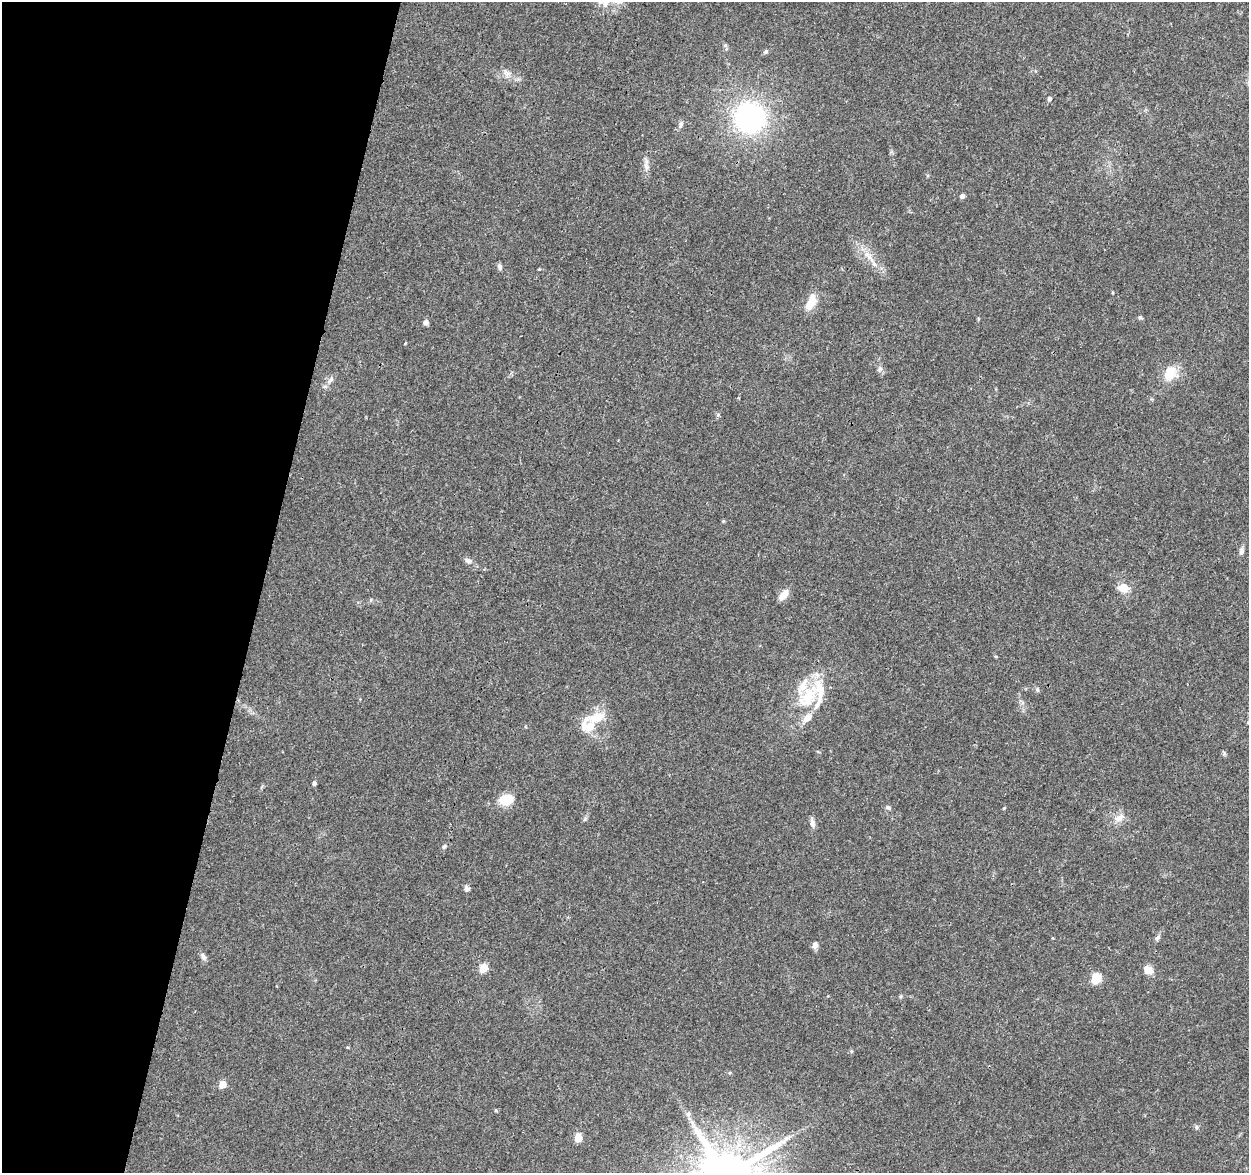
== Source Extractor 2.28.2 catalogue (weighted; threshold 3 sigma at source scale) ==
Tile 9 of 4 x 4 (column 1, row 3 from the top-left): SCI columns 18-1264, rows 1411-2581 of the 5014 x 5210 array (HDU 1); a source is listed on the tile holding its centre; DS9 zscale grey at full resolution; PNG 1251 x 1175 px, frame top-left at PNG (2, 2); no overlay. Shown black and unused: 21% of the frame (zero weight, under 3 of 4 exposures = <1% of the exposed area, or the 3 px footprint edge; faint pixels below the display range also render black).
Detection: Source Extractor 2.28.2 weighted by HDU 2 'WHT'; one run over the whole footprint, this tile lists its part. Background 0.0369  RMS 0.0034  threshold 0.0152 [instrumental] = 3 sigma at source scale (4.5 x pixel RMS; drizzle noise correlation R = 1.50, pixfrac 1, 0.0396/0.0396 arcsec/px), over >= 5 px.
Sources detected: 51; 6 inside a brighter listed object's ellipse — not listed separately; the other 45 listed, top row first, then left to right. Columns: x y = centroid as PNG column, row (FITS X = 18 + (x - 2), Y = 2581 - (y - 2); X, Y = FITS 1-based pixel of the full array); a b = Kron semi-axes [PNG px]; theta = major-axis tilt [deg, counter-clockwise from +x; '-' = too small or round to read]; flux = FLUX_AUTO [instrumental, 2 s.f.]
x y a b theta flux
766 52 6 5 - 0.74
507 74 14 9 -57 2.2
1049 99 5 4 - 0.94
749 117 40 39 - 49
681 124 10 5 73 0.98
646 164 20 6 -88 2
962 196 5 5 - 0.93
868 256 22 6 -46 4
500 267 8 5 -75 0.92
539 269 4 4 - 0.28
811 302 19 10 66 5.6
1140 317 6 5 - 0.54
426 322 5 5 - 1.5
880 369 7 6 - 0.91
1170 373 21 16 59 6.4
330 380 13 5 50 1.3
718 415 5 5 - 0.55
723 521 5 4 - 0.38
1241 551 10 6 83 1.2
468 561 10 7 -20 1.3
1123 588 13 10 -12 4.2
784 595 15 8 51 3
1037 690 7 5 -69 0.59
808 697 44 22 53 17
596 718 29 12 13 7
314 783 4 4 - 0.95
506 799 14 10 10 7.7
888 807 7 6 - 0.79
1004 808 4 3 - 0.31
1119 818 15 9 23 2.9
585 819 6 4 70 0.53
812 823 14 6 -77 1.5
444 846 6 4 23 0.58
467 888 8 6 -48 0.96
1158 938 9 5 45 0.85
815 945 9 7 74 1.4
203 956 10 6 -55 1
484 968 5 5 - 12
1148 970 10 9 - 3.2
1096 978 6 5 - 20
901 996 5 3 - 0.43
222 1084 5 5 - 6
688 1114 8 7 - 1.1
1196 1127 7 5 -89 0.67
578 1138 5 5 - 8.9